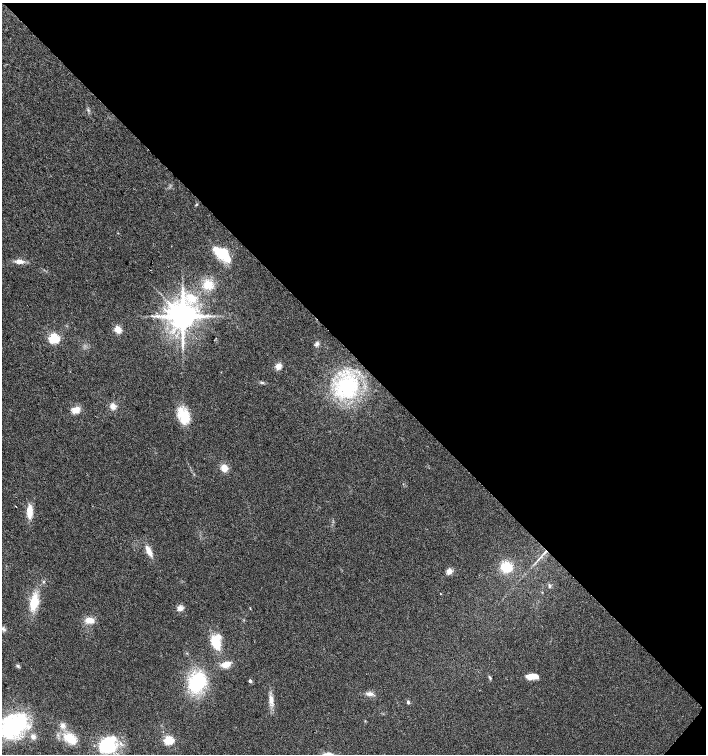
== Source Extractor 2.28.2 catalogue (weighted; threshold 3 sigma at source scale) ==
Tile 8 of 4 x 4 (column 4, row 2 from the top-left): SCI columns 4389-5796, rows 3015-4518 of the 6025 x 6023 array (HDU 1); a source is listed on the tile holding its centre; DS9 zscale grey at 2 x 2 block average (1 PNG px = mean of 2 x 2 image px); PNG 708 x 756 px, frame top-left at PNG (2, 3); no overlay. Shown black and unused: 47% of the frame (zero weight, under 2 of 3 exposures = <1% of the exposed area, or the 3 px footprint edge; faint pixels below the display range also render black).
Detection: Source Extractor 2.28.2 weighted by HDU 2 'WHT'; one run over the whole footprint, this tile lists its part. Background 0.0301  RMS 0.0063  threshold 0.0283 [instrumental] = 3 sigma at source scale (4.5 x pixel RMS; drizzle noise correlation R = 1.50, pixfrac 1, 0.0396/0.0396 arcsec/px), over >= 5 px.
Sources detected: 47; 4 inside a brighter listed object's ellipse — not listed separately; the other 43 listed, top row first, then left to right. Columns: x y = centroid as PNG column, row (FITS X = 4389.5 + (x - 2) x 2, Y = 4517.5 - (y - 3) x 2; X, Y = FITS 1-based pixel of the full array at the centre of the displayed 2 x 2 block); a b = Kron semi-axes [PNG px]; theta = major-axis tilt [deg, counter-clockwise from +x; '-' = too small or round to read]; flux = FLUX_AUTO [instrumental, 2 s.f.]
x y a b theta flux
220 251 16 12 -23 28
19 261 10 5 -4 8.4
150 270 2 2 - 3.7
208 285 12 11 - 22
191 298 14 9 -32 26
183 316 7 6 - 3200
118 330 7 6 - 13
54 338 3 3 - 180
317 344 5 5 - 3.2
278 366 7 6 - 8.2
347 386 26 24 22 120
113 406 6 5 - 8.8
76 410 10 7 25 13
184 416 20 12 -62 34
224 468 8 8 - 11
16 506 2 2 - 0.65
30 511 15 6 89 20
149 551 13 5 -64 14
544 553 9 2 51 3.8
506 567 13 12 - 27
449 571 7 6 - 7.4
549 586 5 3 - 2.1
34 602 14 8 81 37
180 608 7 6 - 6.7
250 608 3 2 - 0.81
89 620 10 7 -3 14
3 629 6 4 -30 3.3
216 643 12 7 -65 39
226 664 9 6 21 16
18 666 4 2 - 1.6
532 676 12 4 -1 21
490 677 6 2 -56 1.8
250 681 3 2 - 6.3
197 682 18 13 56 98
370 694 10 5 4 5.9
271 700 12 5 -82 10
408 702 4 3 - 2.3
63 725 7 6 - 6.2
14 726 31 21 42 160
33 737 7 6 - 5.7
70 738 13 8 -42 32
169 740 3 3 - 130
107 745 24 21 45 70
Overlapping masked pixels (flux is a lower limit): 1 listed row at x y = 544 553
Isophote crosses this tile's border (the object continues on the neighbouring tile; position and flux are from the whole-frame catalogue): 1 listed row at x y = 107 745
Diffuse or blended objects may show on this block-average render without a row.